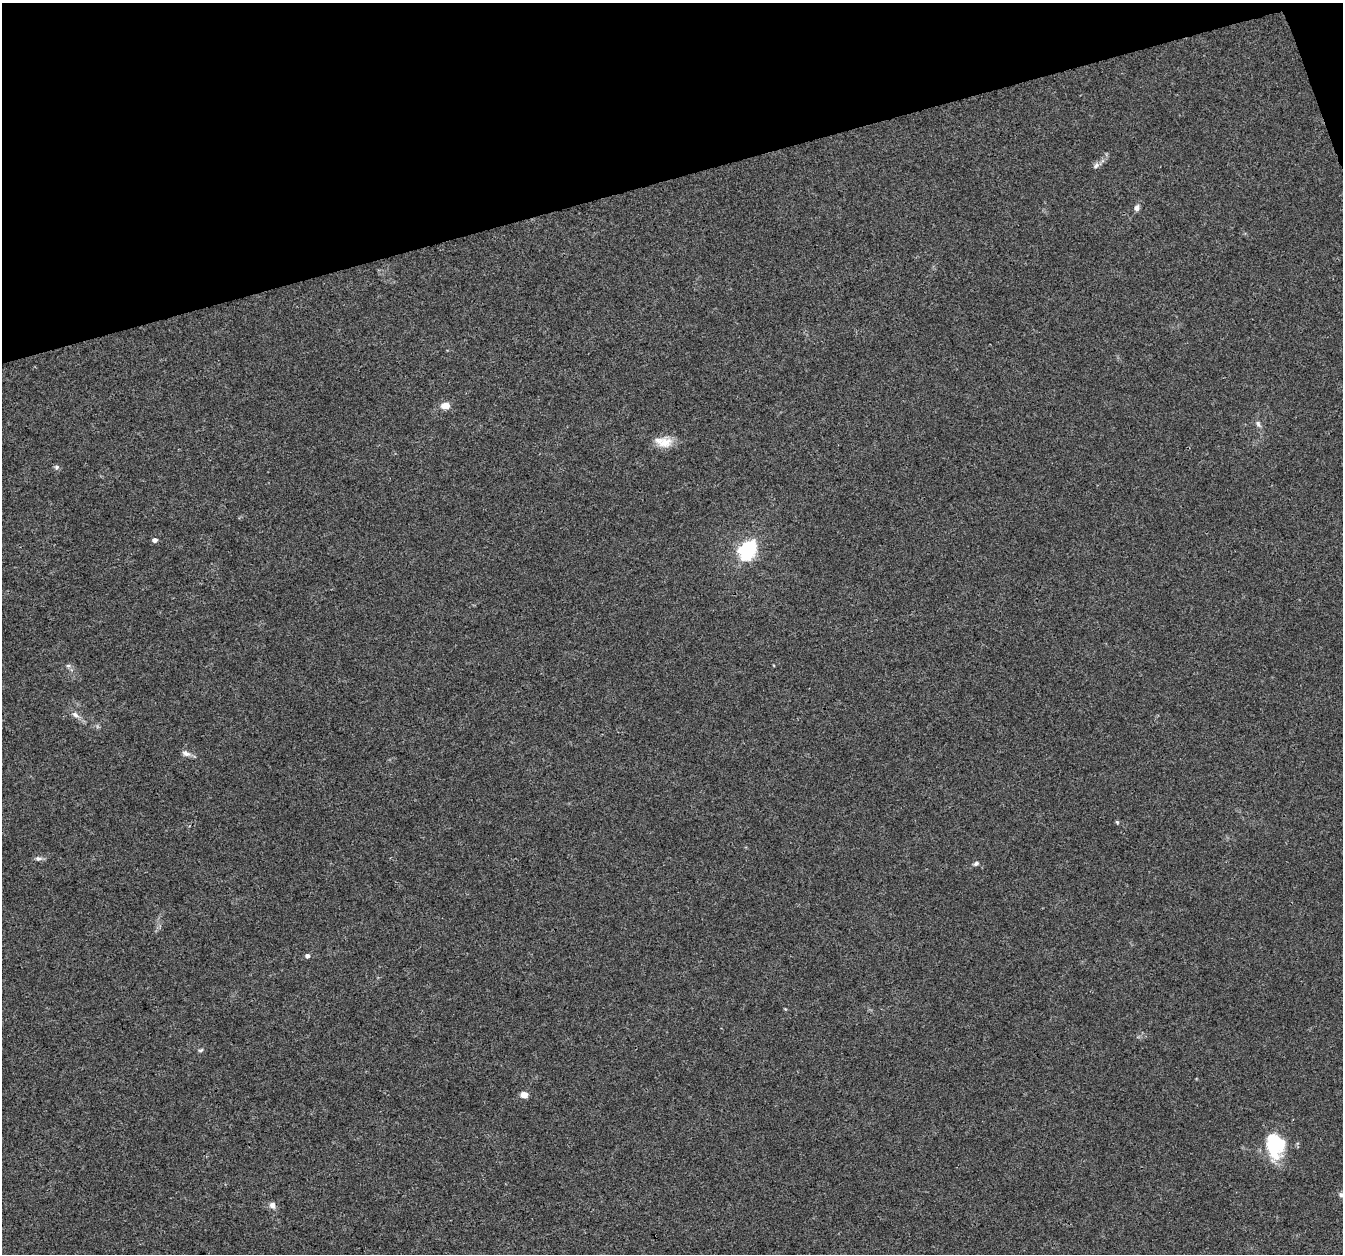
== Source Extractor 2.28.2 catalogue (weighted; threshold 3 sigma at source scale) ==
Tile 3 of 4 x 4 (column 3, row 1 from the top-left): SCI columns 2682-4022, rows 3818-5069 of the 5363 x 5188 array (HDU 1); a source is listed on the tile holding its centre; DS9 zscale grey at full resolution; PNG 1345 x 1256 px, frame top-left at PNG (2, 3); no overlay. Shown black and unused: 14% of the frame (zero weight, under 3 of 4 exposures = <1% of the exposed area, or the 3 px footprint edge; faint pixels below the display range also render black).
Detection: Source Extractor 2.28.2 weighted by HDU 2 'WHT'; one run over the whole footprint, this tile lists its part. Background 0.0182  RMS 0.0028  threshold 0.0128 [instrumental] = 3 sigma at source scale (4.5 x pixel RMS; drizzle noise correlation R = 1.50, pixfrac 1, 0.0396/0.0396 arcsec/px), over >= 5 px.
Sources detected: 21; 1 inside a brighter object's white glare — not listed; the other 20 listed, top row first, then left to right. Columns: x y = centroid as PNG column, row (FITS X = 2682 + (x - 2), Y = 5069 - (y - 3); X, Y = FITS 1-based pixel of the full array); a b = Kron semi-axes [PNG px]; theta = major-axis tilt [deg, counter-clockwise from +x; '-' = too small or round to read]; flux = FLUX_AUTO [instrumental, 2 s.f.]
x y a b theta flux
1096 165 10 5 43 0.95
1137 208 7 6 - 1.1
445 406 12 8 7 2.3
1258 424 10 6 -66 0.95
665 443 20 14 16 4.3
56 467 7 5 -21 0.59
155 540 5 4 - 1.1
746 551 7 6 - 75
68 666 6 5 - 0.59
75 715 11 7 -41 1.4
186 753 12 7 -17 1.4
1117 822 6 4 -46 0.36
38 858 10 6 3 0.92
976 863 8 5 27 0.68
307 956 5 5 - 0.9
201 1050 8 3 30 0.45
524 1095 6 5 - 2.8
1275 1145 27 18 -82 18
1341 1195 8 6 -30 0.75
272 1205 9 7 -55 1.3
Isophote crosses this tile's border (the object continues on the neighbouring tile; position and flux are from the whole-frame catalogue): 1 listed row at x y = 1341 1195